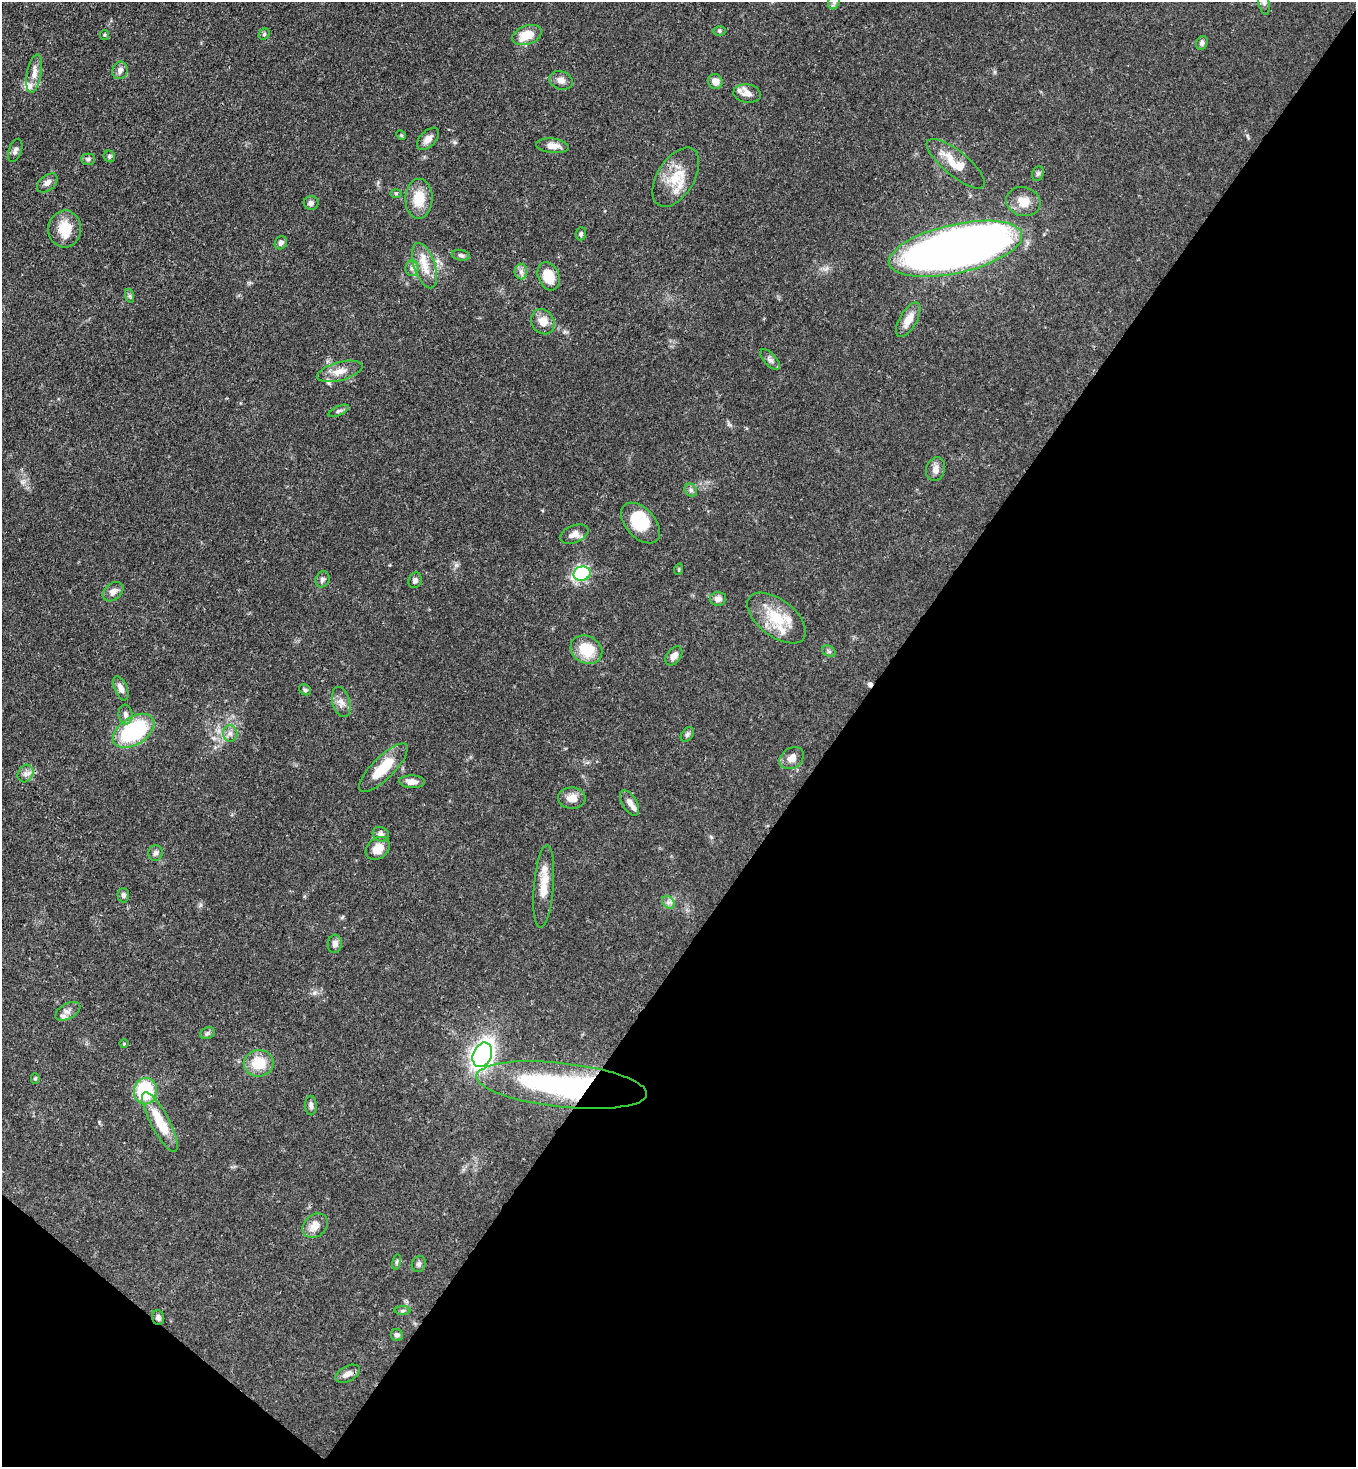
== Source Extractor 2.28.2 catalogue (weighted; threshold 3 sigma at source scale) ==
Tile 15 of 4 x 4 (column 3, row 4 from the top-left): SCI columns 3070-4423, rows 60-1524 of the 6000 x 5978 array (HDU 1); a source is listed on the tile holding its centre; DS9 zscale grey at full resolution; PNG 1358 x 1469 px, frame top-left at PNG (2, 2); each listed source drawn as its Kron ellipse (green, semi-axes under 4 px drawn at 4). Shown black and unused: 40% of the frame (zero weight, under 3 of 4 exposures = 7% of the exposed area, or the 3 px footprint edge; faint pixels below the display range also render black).
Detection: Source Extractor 2.28.2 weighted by HDU 2 'WHT'; one run over the whole footprint, this tile lists its part. Background 0.0664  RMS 0.0036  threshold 0.0162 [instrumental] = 3 sigma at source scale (4.5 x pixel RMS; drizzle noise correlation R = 1.50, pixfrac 1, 0.05/0.05 arcsec/px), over >= 5 px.
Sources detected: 103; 1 cosmic-ray / hot-pixel residue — neither listed nor drawn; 10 inside a brighter listed object's ellipse — not listed separately; the other 92 listed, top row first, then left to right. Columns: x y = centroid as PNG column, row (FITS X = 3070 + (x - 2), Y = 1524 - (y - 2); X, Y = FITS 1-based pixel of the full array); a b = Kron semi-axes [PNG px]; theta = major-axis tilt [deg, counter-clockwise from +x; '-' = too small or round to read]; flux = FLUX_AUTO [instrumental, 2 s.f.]
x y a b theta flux
834 2 8 5 70 0.88
1264 2 12 5 -80 1.2
719 31 6 5 - 0.58
264 34 6 5 - 0.57
104 35 5 4 - 0.38
527 35 15 9 20 7.3
1202 43 7 5 69 1
120 70 9 7 70 1.7
34 73 19 7 80 3.1
561 80 12 9 -19 2.2
715 81 7 7 - 2.9
747 94 14 9 -9 2.7
401 135 5 4 - 0.44
428 139 13 8 46 2.4
552 146 16 7 -6 3.4
15 150 12 6 71 1.3
109 156 6 5 - 0.64
88 159 7 5 0 0.86
956 164 36 12 -39 8.6
1038 174 7 5 68 0.74
676 177 33 18 58 11
47 183 12 7 40 1.8
396 193 6 4 0 0.45
419 199 20 13 89 8.6
1023 202 17 14 -17 5.4
311 203 7 7 - 1
65 229 18 16 86 7.9
581 234 6 5 - 0.68
281 243 7 6 - 1.2
955 249 68 24 13 440
461 255 9 5 -11 0.99
425 266 24 10 -71 6
412 268 8 6 88 1.3
521 271 8 6 -89 1.3
549 276 14 10 -69 7.6
130 296 7 4 -71 0.66
908 320 19 8 60 4.8
543 322 13 11 -57 4.2
770 360 13 6 -46 1.4
340 371 23 9 15 4.1
339 411 11 4 24 0.84
935 469 12 9 72 2.3
691 490 7 5 -47 0.9
640 523 24 15 -48 11
574 534 15 8 22 2.6
679 569 6 3 72 0.44
582 574 8 7 - 31
322 579 8 6 63 1.1
415 580 8 6 72 1
113 592 11 8 40 2.3
718 599 8 6 6 2.1
777 618 34 18 -37 13
586 650 16 13 -28 11
829 651 7 5 -31 0.69
674 656 11 7 53 2.3
121 688 13 6 -66 2.4
305 690 6 5 - 0.71
341 702 15 8 -75 2.6
125 715 10 7 -83 1.8
134 731 23 13 33 35
230 733 8 7 - 1.4
687 734 8 5 51 0.83
792 758 13 10 33 3.1
383 768 32 11 45 10
25 774 9 7 61 1.6
412 782 13 6 -2 2.3
572 798 14 10 -2 3.4
630 803 14 7 -59 2.1
381 834 8 7 - 1.2
378 848 13 10 40 4.3
155 853 8 7 - 1.1
544 887 41 10 85 7
123 895 7 6 - 0.99
668 902 7 5 -46 1.1
335 944 9 7 83 1.8
68 1011 14 7 29 1.8
207 1033 7 5 22 0.74
124 1044 5 3 - 0.33
482 1055 13 9 66 150
259 1063 15 13 7 9
35 1079 5 4 - 0.47
562 1085 86 22 -6 79
145 1091 13 11 81 22
311 1105 10 6 -88 1.1
160 1122 33 9 -62 12
315 1226 14 11 40 3.8
397 1262 8 4 81 0.59
419 1264 8 6 63 0.96
403 1311 8 4 1 0.64
158 1318 8 6 -75 1.1
397 1335 6 6 - 1.1
348 1374 13 7 27 2.2
Overlapping masked pixels (flux is a lower limit): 2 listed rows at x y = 562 1085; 158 1318
Isophote crosses this tile's border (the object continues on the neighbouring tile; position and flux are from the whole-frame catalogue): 2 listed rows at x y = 834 2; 1264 2
Unlisted compact peaks at least as high as the median listed source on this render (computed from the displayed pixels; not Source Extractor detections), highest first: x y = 456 565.